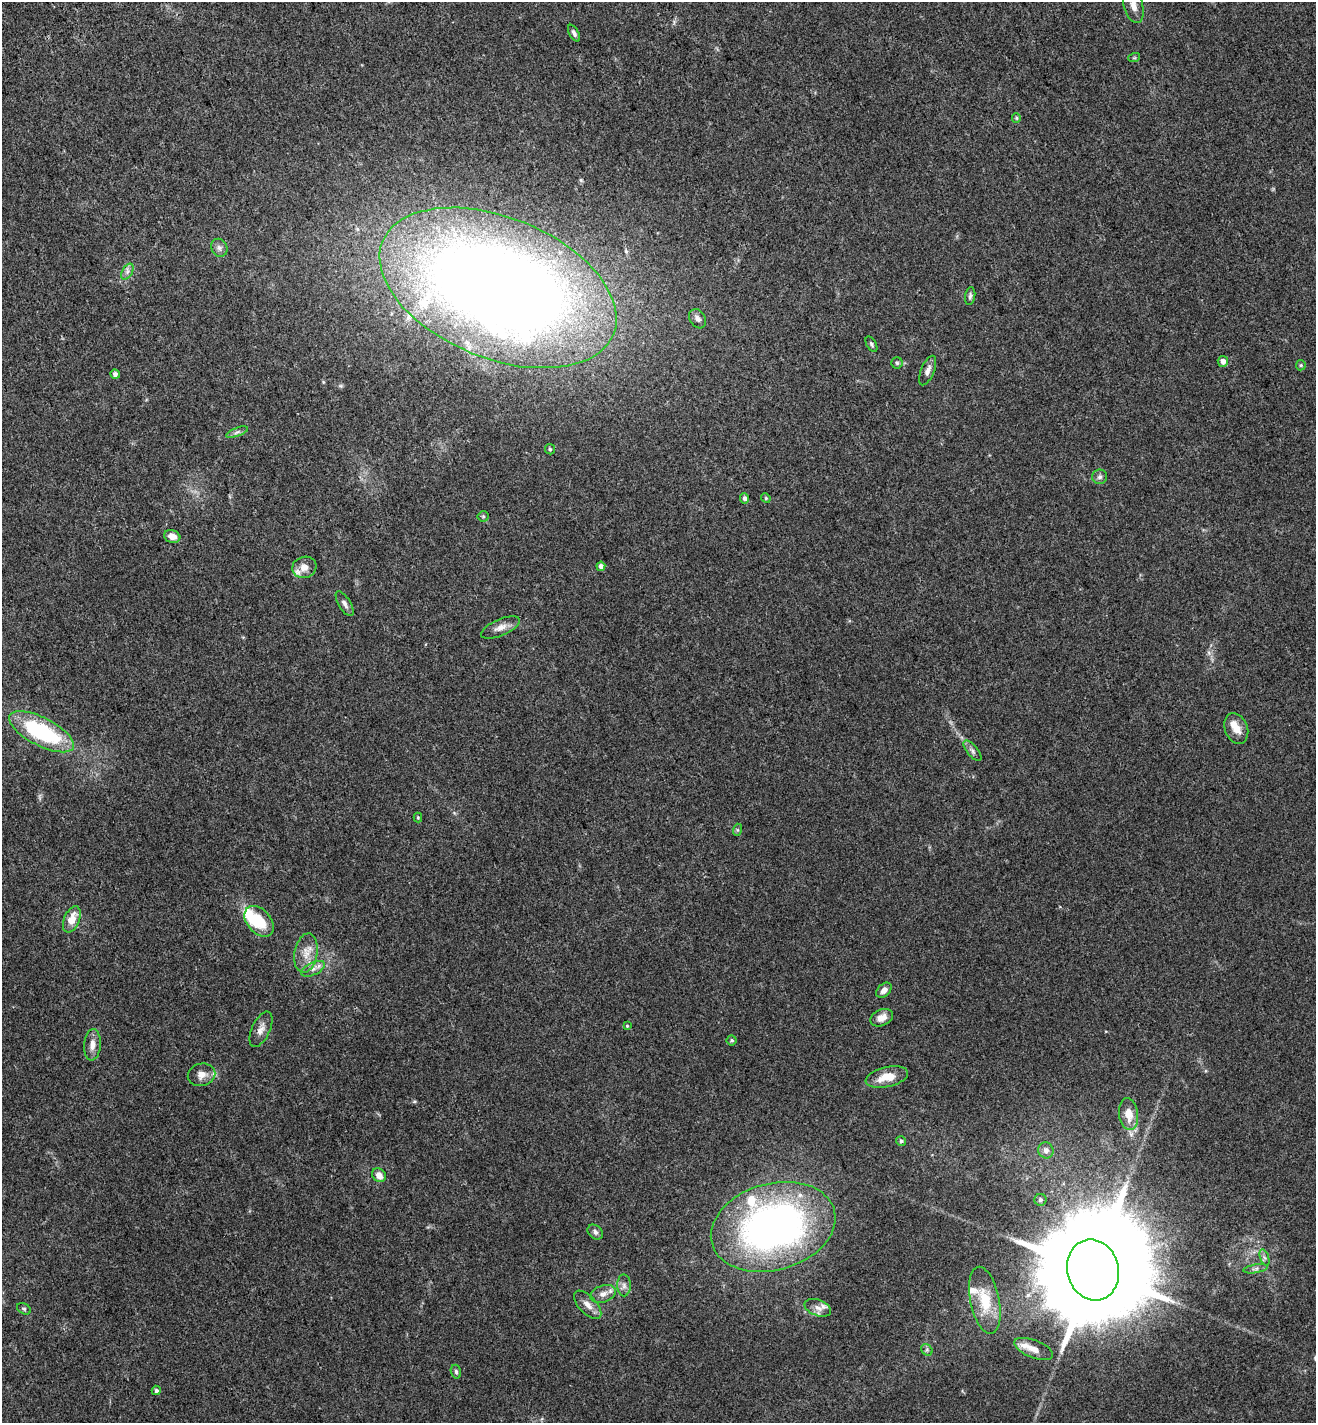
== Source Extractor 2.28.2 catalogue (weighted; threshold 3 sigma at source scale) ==
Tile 11 of 4 x 4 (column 3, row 3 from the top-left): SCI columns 2897-4210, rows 1512-2932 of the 5737 x 5870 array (HDU 1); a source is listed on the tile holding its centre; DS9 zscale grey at full resolution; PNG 1318 x 1425 px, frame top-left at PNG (2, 2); each listed source drawn as its Kron ellipse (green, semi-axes under 4 px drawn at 4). Shown black and unused: <1% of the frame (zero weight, under 3 of 5 exposures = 6% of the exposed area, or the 3 px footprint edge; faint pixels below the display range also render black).
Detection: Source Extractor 2.28.2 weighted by HDU 2 'WHT'; one run over the whole footprint, this tile lists its part. Background 0.0302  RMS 0.0027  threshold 0.0122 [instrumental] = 3 sigma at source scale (4.5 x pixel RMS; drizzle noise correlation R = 1.50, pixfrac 1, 0.0396/0.0396 arcsec/px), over >= 5 px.
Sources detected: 71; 1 inside a brighter object's white glare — neither listed nor drawn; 7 inside a brighter listed object's ellipse — not listed separately; the other 63 listed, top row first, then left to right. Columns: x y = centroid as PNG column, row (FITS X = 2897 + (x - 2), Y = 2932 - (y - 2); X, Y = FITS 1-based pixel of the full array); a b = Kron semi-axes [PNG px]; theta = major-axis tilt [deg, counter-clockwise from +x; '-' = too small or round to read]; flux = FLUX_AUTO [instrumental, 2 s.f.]
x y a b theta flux
1133 6 17 9 -75 2.4
574 33 9 4 -61 0.75
1134 58 6 3 18 0.28
1016 118 5 4 - 0.3
219 248 9 8 - 0.94
127 272 9 5 59 0.81
498 288 124 70 -22 410
970 296 9 5 82 0.63
698 319 10 7 -58 1
871 344 8 4 -59 0.52
1223 361 5 5 - 1.5
897 363 5 5 - 0.49
1301 365 5 5 - 0.32
928 370 16 6 68 1.3
115 374 5 4 - 0.88
237 432 11 4 21 0.72
550 449 5 5 - 0.41
1100 477 7 7 - 0.76
745 498 5 4 - 0.66
766 498 5 4 - 0.31
483 516 5 5 - 0.39
172 536 8 6 -18 1.9
601 566 4 4 - 0.89
304 567 12 10 17 2.1
345 604 14 6 -59 1
500 627 21 8 23 2.1
1236 728 16 11 -69 2.8
41 732 36 14 -27 27
972 751 12 5 -51 0.83
418 818 5 4 - 0.3
737 830 6 4 72 0.35
72 919 14 7 67 3.6
259 921 17 12 -49 8.4
306 953 20 11 80 3.3
313 969 13 6 26 1.3
884 990 9 6 43 1.4
882 1018 12 8 25 2.2
627 1026 4 3 - 0.22
261 1029 19 9 65 1.8
732 1040 5 5 - 0.37
92 1045 15 8 85 2.1
201 1075 14 11 13 2.2
887 1077 21 10 13 4.6
1128 1114 16 9 -82 3.4
901 1141 5 5 - 0.55
1046 1150 8 7 - 1.4
379 1175 7 6 - 1.9
1040 1200 6 6 - 0.58
773 1227 63 43 16 120
595 1232 8 6 -44 0.81
1264 1258 8 4 -71 0.55
1255 1269 12 3 10 0.71
1093 1270 31 25 -75 8400
624 1285 11 7 -90 1.1
603 1294 13 8 19 1.8
985 1300 34 14 -78 7.9
588 1305 18 8 -47 2.1
818 1308 14 8 -20 1.7
24 1309 7 5 -29 0.45
1034 1349 20 9 -22 2.3
927 1350 6 5 - 0.47
456 1372 7 5 -73 0.48
156 1390 5 4 - 0.53
Isophote crosses this tile's border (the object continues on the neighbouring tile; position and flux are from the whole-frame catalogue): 1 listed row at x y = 1133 6